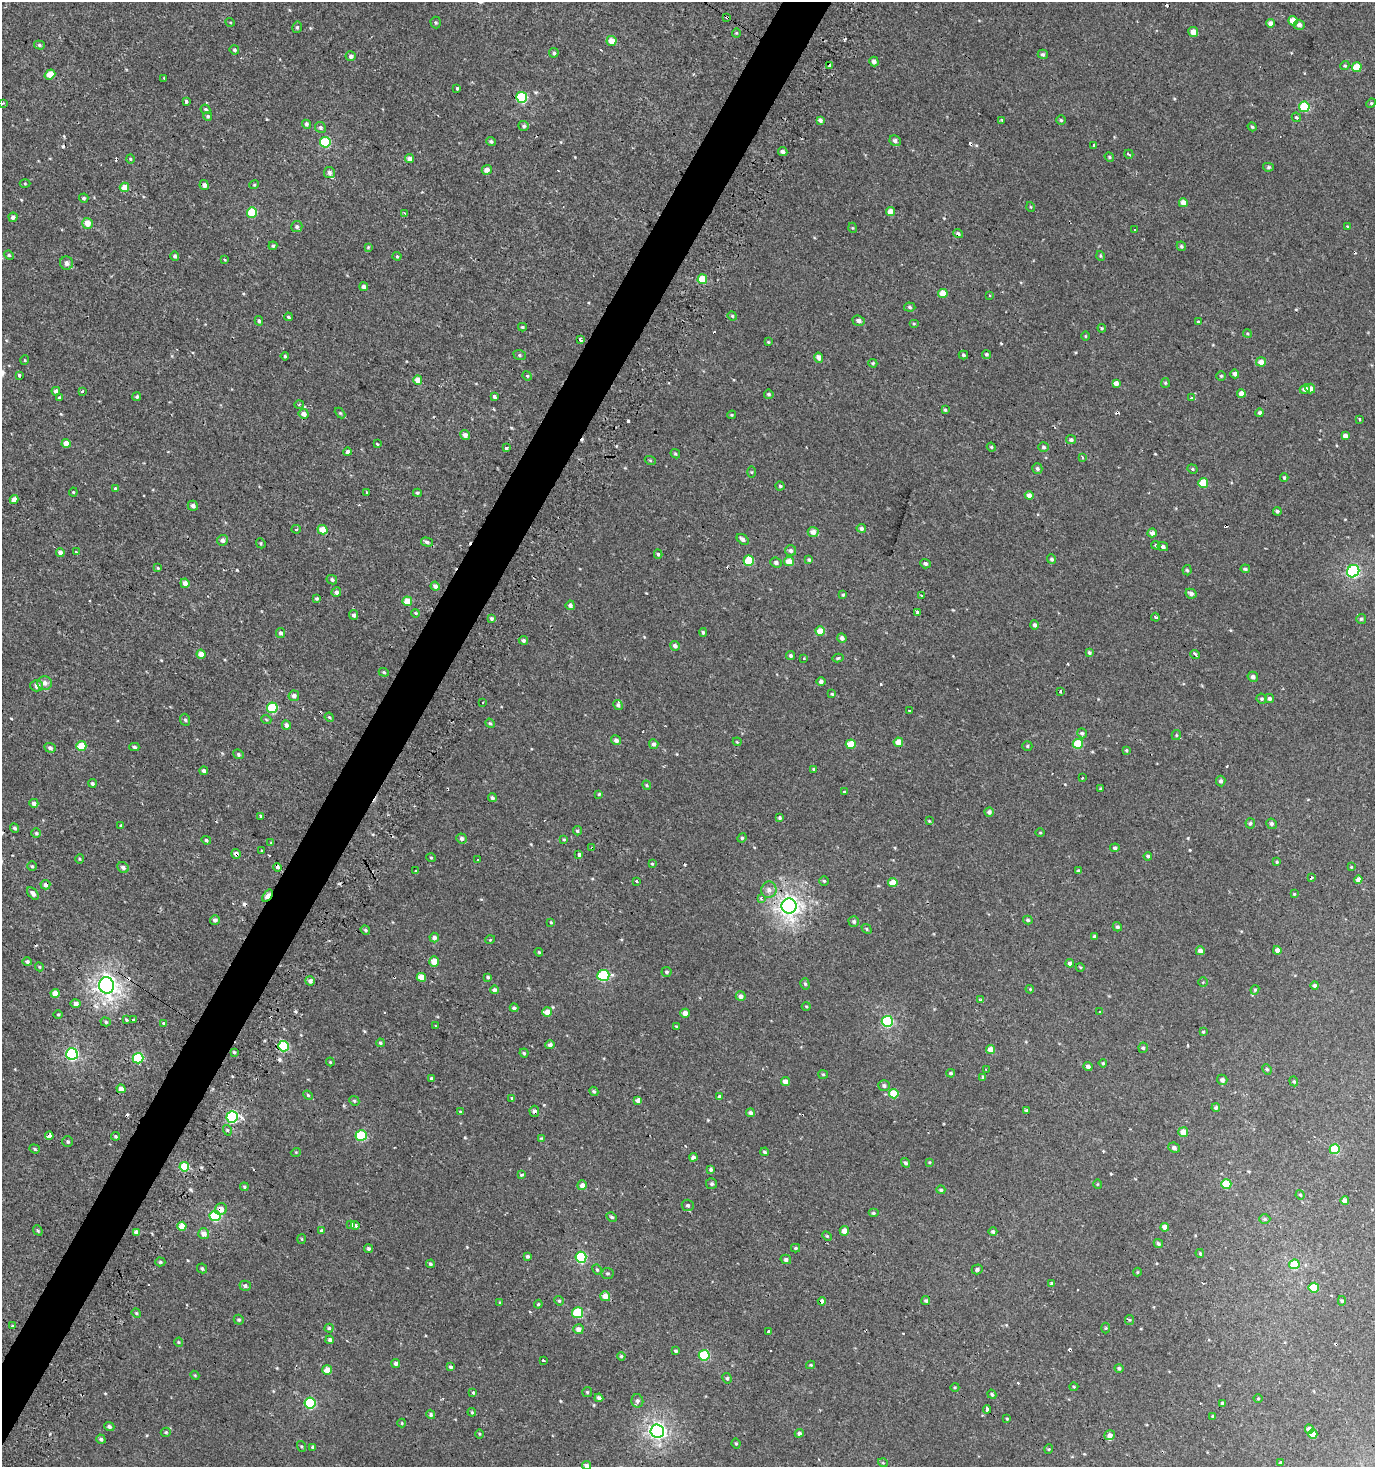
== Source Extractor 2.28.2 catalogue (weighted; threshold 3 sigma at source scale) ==
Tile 7 of 4 x 4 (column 3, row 2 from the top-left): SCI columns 3000-4372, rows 2953-4417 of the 5973 x 5886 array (HDU 1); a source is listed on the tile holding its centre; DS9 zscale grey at full resolution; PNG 1377 x 1469 px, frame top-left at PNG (2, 2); each listed source drawn as its Kron ellipse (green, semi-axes under 4 px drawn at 4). Shown black and unused: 3% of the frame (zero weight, under 2 of 3 exposures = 2% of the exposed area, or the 3 px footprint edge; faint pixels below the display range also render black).
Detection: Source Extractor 2.28.2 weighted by HDU 2 'WHT'; one run over the whole footprint, this tile lists its part. Background 6.71e-04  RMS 0.0037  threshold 0.0168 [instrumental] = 3 sigma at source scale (4.5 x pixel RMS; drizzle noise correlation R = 1.50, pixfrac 1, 0.0396/0.0396 arcsec/px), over >= 5 px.
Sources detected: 564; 45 cosmic-ray / hot-pixel residue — neither listed nor drawn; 3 inside a brighter listed object's ellipse — not listed separately; of the other 516, all 500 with FLUX_AUTO >= 0.312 (the completeness limit of this list) listed and drawn (16 fainter detections not listed), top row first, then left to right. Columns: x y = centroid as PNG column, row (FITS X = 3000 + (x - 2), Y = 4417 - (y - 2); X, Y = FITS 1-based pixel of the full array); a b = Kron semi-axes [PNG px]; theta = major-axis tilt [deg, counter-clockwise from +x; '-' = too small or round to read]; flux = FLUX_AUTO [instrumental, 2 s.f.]
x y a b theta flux
727 17 4 3 - 2.7
1293 21 5 4 - 5.1
230 22 5 3 - 0.34
436 22 6 5 - 0.54
1271 23 4 4 - 1.8
1299 25 5 5 - 1.3
297 27 6 4 75 0.63
1193 32 5 5 - 2.8
736 33 4 4 - 0.39
612 41 5 5 - 4
39 45 5 4 - 0.62
234 50 5 4 - 0.66
554 53 5 5 - 0.69
1043 54 5 4 - 0.75
351 56 5 5 - 1.2
874 61 5 4 - 1.4
830 65 4 3 - 5.6
1345 66 5 4 - 0.47
1357 67 5 5 - 8.9
50 74 5 4 - 5.6
164 78 3 2 - 0.34
457 88 3 3 - 4.1
522 97 5 5 - 27
186 101 3 3 - 2.2
2 103 3 3 - 0.46
1371 103 5 4 - 0.48
1304 107 5 5 - 20
205 109 5 4 - 0.66
208 116 4 4 - 0.51
1296 117 5 4 - 0.64
820 120 4 4 - 1.2
1002 120 3 3 - 0.52
1061 120 5 5 - 0.53
306 124 5 4 - 0.59
524 126 5 4 - 0.6
320 127 6 5 - 0.92
1252 127 5 4 - 0.52
491 141 5 4 - 0.75
895 141 6 5 - 1.3
325 142 5 5 - 20
1094 146 3 3 - 14
783 152 5 4 - 0.96
1129 154 5 3 - 1.5
1109 157 5 4 - 0.45
130 159 4 3 - 0.35
409 159 4 4 - 1.6
1268 167 5 4 - 0.6
487 170 5 4 - 2.1
329 173 5 5 - 1.1
25 183 5 3 - 0.39
204 185 5 4 - 1.4
254 185 5 3 - 0.39
124 187 4 4 - 4.4
84 198 4 4 - 0.72
1183 203 4 4 - 3.2
1031 207 5 3 - 0.32
890 211 4 4 - 3
252 213 5 5 - 15
405 213 4 3 - 0.47
13 217 4 4 - 1.4
87 223 5 5 - 3.6
297 227 5 5 - 0.86
1347 227 3 3 - 0.9
853 228 5 3 - 0.34
1134 230 3 3 - 0.79
958 234 5 4 - 0.92
273 246 4 4 - 0.61
1181 246 5 4 - 0.62
368 247 4 4 - 0.39
9 255 5 4 - 0.5
175 256 4 4 - 0.77
397 256 4 4 - 0.45
1101 256 5 3 - 0.42
224 260 3 3 - 0.54
67 263 6 6 - 1.9
702 279 5 4 - 11
364 287 4 4 - 1.6
943 294 5 4 - 4.6
990 295 3 3 - 1.2
910 307 5 4 - 0.7
732 316 5 4 - 0.48
288 317 4 3 - 0.46
259 321 5 3 - 0.58
859 321 6 5 - 1.1
1198 322 4 4 - 0.36
914 324 5 3 - 0.36
522 327 4 3 - 0.6
1102 328 4 4 - 0.41
1247 333 4 3 - 0.38
1085 336 5 3 - 0.32
580 339 4 3 - 1.5
768 342 4 4 - 0.33
986 354 5 4 - 0.58
520 355 6 5 - 0.65
963 355 5 3 - 0.61
285 356 4 4 - 0.46
819 358 5 4 - 1.7
25 360 5 3 - 0.33
1261 362 5 4 - 2.7
873 363 5 4 - 0.47
1235 374 4 4 - 1.2
19 375 3 3 - 1.1
527 376 5 4 - 0.51
1221 376 4 4 - 0.46
418 380 4 4 - 3.8
1116 383 4 4 - 2.1
1165 383 5 4 - 0.45
1310 388 5 4 - 2.3
1305 389 5 4 - 1.6
56 391 4 4 - 1.3
82 391 3 3 - 0.59
1241 393 4 4 - 2
769 394 5 4 - 0.69
137 396 4 4 - 0.64
494 396 3 3 - 20
59 398 3 3 - 0.91
1191 398 3 3 - 1.5
299 405 4 3 - 0.45
945 410 4 3 - 0.53
340 413 6 4 -44 0.45
1260 413 4 4 - 0.84
304 414 5 4 - 2
732 415 4 3 - 0.4
1360 419 3 3 - 1.1
465 435 5 4 - 1.6
1345 436 4 4 - 2.1
1071 440 5 4 - 0.82
66 443 4 4 - 3
377 444 3 3 - 0.32
991 447 4 4 - 0.42
1044 447 5 4 - 0.64
507 448 3 3 - 4.1
347 452 4 4 - 1.1
675 454 5 4 - 0.5
1082 458 4 2 - 0.36
650 460 5 3 - 0.32
1037 469 5 5 - 0.75
1192 469 5 4 - 0.52
752 472 6 4 -90 0.38
1284 478 4 3 - 0.48
1203 483 5 5 - 9.9
780 486 4 4 - 0.54
115 488 4 3 - 0.39
73 492 4 4 - 0.41
367 493 3 3 - 3.2
417 493 4 3 - 0.47
1029 495 4 4 - 1.8
14 499 5 4 - 2.5
193 506 5 5 - 1.3
1277 511 4 3 - 0.69
861 528 5 4 - 0.98
296 529 4 4 - 0.81
322 530 5 4 - 5.2
813 532 5 5 - 2.3
1152 533 4 4 - 1.6
743 539 7 4 -38 1.2
222 540 5 5 - 1.3
427 542 6 4 -15 0.84
261 543 5 4 - 0.46
1156 545 5 4 - 0.48
1163 546 5 4 - 0.9
791 551 5 5 - 1
60 552 4 4 - 1.7
76 552 3 3 - 0.97
658 554 4 3 - 0.61
1052 559 5 4 - 0.74
809 560 4 4 - 0.6
749 561 5 5 - 14
789 562 5 4 - 4.3
776 563 6 5 - 1.1
925 564 5 4 - 1.1
158 568 4 3 - 0.46
1245 569 4 4 - 0.75
1187 570 5 4 - 0.63
1353 571 6 6 - 51
332 580 5 4 - 0.77
185 583 5 4 - 2.5
435 586 4 4 - 1.3
336 592 5 4 - 1.2
1191 594 6 4 -29 1.4
843 595 3 3 - 0.4
922 595 3 3 - 3.6
317 598 4 4 - 0.56
407 601 5 4 - 6.4
570 605 4 4 - 1.3
415 613 4 3 - 0.38
918 613 3 3 - 6.1
354 615 5 4 - 1.2
1155 617 4 3 - 0.87
492 619 4 3 - 0.72
1361 619 5 5 - 0.62
1034 625 4 4 - 0.94
820 631 4 4 - 5.5
703 632 4 3 - 0.59
280 633 5 4 - 0.88
842 638 4 4 - 1.4
523 640 4 4 - 0.84
675 646 5 4 - 1.1
1089 652 3 3 - 0.57
201 654 4 4 - 3
1195 654 5 3 - 0.87
791 656 4 3 - 0.67
838 658 6 4 12 0.64
804 659 3 3 - 1
384 672 5 4 - 0.49
1253 677 5 5 - 1.1
821 682 4 4 - 0.92
44 683 7 6 - 1.9
36 686 6 5 - 1.7
1060 691 3 3 - 0.52
832 694 4 4 - 0.44
294 696 5 5 - 1.4
1269 698 4 4 - 0.89
1262 699 5 5 - 0.63
483 703 3 3 - 1.1
618 705 5 4 - 0.73
272 708 5 5 - 24
910 711 3 3 - 3.9
329 717 5 3 - 0.43
266 719 5 3 - 0.36
185 720 6 5 - 0.64
490 723 5 4 - 0.45
286 725 5 4 - 1.4
1082 733 5 4 - 0.66
1176 735 5 4 - 0.43
616 740 5 4 - 1.3
737 742 4 3 - 0.32
898 742 4 4 - 3.9
654 744 5 4 - 1.1
851 744 5 4 - 7
1078 744 5 5 - 13
81 746 5 5 - 10
1027 746 5 4 - 0.53
134 747 5 4 - 0.7
50 748 5 5 - 1
1126 750 3 3 - 0.43
239 754 6 4 -23 0.58
814 769 3 3 - 0.45
204 771 4 3 - 1.2
1082 778 3 3 - 1.2
1221 781 5 5 - 0.88
92 783 4 4 - 0.7
647 785 5 3 - 0.37
1101 789 3 3 - 0.58
844 792 4 3 - 0.35
599 794 4 3 - 0.44
492 798 4 4 - 0.76
34 803 4 4 - 1.3
989 812 4 4 - 1.3
261 816 3 3 - 3
780 817 3 3 - 0.6
929 821 4 4 - 0.36
1250 823 5 5 - 0.74
1271 824 5 5 - 0.89
120 825 3 3 - 0.93
15 828 5 4 - 0.74
577 831 5 4 - 0.55
36 833 5 4 - 0.53
1040 833 4 3 - 0.34
462 838 5 5 - 1.2
742 838 5 4 - 0.51
564 839 4 3 - 0.42
206 840 5 4 - 0.73
271 843 3 3 - 0.38
592 848 4 3 - 1.1
1115 848 4 4 - 0.76
262 850 3 3 - 2.3
236 854 5 5 - 1.7
579 854 3 3 - 2.1
1148 856 4 3 - 0.7
431 858 5 4 - 0.42
79 859 5 3 - 0.41
478 860 3 3 - 2.4
1277 862 4 3 - 0.44
652 864 4 4 - 0.37
32 866 5 4 - 0.6
123 867 6 5 - 1.2
1351 867 4 3 - 0.38
277 868 4 3 - 2.8
416 871 3 3 - 1.8
1078 871 4 3 - 0.91
1311 877 4 3 - 3.8
1358 880 4 4 - 1.5
637 881 3 3 - 1.6
824 881 4 4 - 0.5
893 883 4 4 - 4.6
45 885 5 5 - 1.3
769 890 8 7 - 1.7
33 893 7 4 -50 1.5
1294 894 4 4 - 0.37
267 896 7 3 56 7.8
761 899 4 3 - 0.9
789 906 7 7 - 180
215 920 5 4 - 1.1
1028 920 5 4 - 0.65
854 921 5 5 - 0.83
551 922 4 3 - 0.35
1117 927 5 4 - 0.78
867 929 5 4 - 0.49
365 930 5 4 - 0.51
1094 936 4 3 - 0.61
434 938 5 5 - 1.3
490 940 5 3 - 0.34
1277 950 4 4 - 1.9
1200 951 4 4 - 1.8
539 952 4 3 - 0.38
27 962 5 4 - 1
434 962 5 5 - 4.2
1070 963 4 4 - 1.2
39 967 4 4 - 0.44
1080 967 4 3 - 0.33
667 972 5 5 - 0.68
603 975 6 5 - 27
421 977 4 4 - 4.5
488 977 4 3 - 0.5
310 981 5 4 - 1.4
1203 982 4 4 - 0.43
805 984 6 4 -73 0.65
107 985 8 7 - 180
1315 985 4 4 - 1.1
1030 989 4 3 - 0.35
494 990 4 4 - 1.2
1255 990 5 4 - 0.53
55 993 4 4 - 3.2
741 996 5 4 - 1.5
980 1000 3 3 - 0.75
76 1004 5 4 - 1.7
806 1006 4 4 - 0.4
514 1008 4 3 - 0.91
547 1012 5 5 - 3.3
1100 1012 3 3 - 0.63
685 1013 5 4 - 1.8
58 1014 4 3 - 0.41
126 1020 4 3 - 2.4
133 1020 3 3 - 3.2
887 1021 5 5 - 36
106 1022 5 4 - 0.62
163 1023 3 3 - 0.78
435 1026 3 2 - 0.54
676 1026 4 3 - 0.32
1203 1032 4 4 - 0.45
380 1043 4 3 - 0.52
550 1045 4 4 - 1.2
283 1046 5 5 - 22
1143 1048 5 4 - 0.68
991 1049 4 4 - 4
234 1052 4 4 - 0.49
524 1053 4 4 - 0.55
72 1054 6 6 - 48
138 1058 5 5 - 28
330 1062 4 3 - 0.36
1103 1063 4 4 - 0.47
1088 1066 4 3 - 1.1
1267 1069 5 4 - 0.56
986 1070 3 2 - 0.42
951 1073 4 4 - 0.58
823 1074 5 4 - 0.49
983 1077 3 3 - 0.64
431 1078 4 3 - 0.63
1222 1080 5 5 - 1.1
1294 1081 5 4 - 0.53
785 1082 4 4 - 2.1
884 1086 5 5 - 0.88
121 1089 4 4 - 2.7
594 1091 5 4 - 0.61
894 1094 5 5 - 7.9
308 1095 5 4 - 0.54
720 1097 4 4 - 0.87
512 1098 3 3 - 0.54
638 1100 4 4 - 2
354 1101 5 4 - 0.52
1216 1108 4 4 - 0.74
534 1111 5 5 - 1.2
1027 1111 3 3 - 2
460 1112 4 3 - 0.41
750 1113 4 4 - 1
232 1117 6 5 - 52
227 1130 5 3 - 0.4
1183 1132 5 5 - 3.9
49 1136 4 3 - 14
116 1136 4 4 - 0.49
361 1136 5 5 - 19
541 1138 4 4 - 0.31
68 1141 5 5 - 0.6
1174 1148 6 5 - 1.3
35 1149 5 4 - 0.54
1335 1149 5 5 - 15
296 1152 5 3 - 0.35
765 1152 4 3 - 0.58
693 1157 4 4 - 1.2
929 1162 4 4 - 0.32
905 1163 5 4 - 0.78
184 1167 5 5 - 13
711 1169 4 4 - 0.7
522 1175 3 3 - 2
712 1184 5 5 - 0.61
1097 1184 5 3 - 0.31
1226 1184 5 5 - 13
582 1185 5 4 - 1.9
244 1187 4 3 - 0.51
941 1190 4 4 - 0.63
1300 1195 5 4 - 0.44
1345 1201 4 4 - 2.2
688 1205 6 5 - 0.79
221 1209 6 5 - 2.9
873 1213 5 4 - 0.59
215 1216 5 5 - 27
612 1217 5 4 - 0.67
1265 1219 5 4 - 0.73
350 1225 3 3 - 0.96
355 1225 4 3 - 2.5
182 1226 4 4 - 4.2
1165 1227 4 4 - 3
38 1230 5 4 - 0.53
322 1231 4 4 - 0.9
844 1231 5 4 - 2.4
136 1232 4 4 - 1.7
993 1232 4 4 - 0.77
204 1234 5 5 - 2.3
827 1236 5 3 - 0.43
302 1239 5 3 - 0.33
1158 1243 5 4 - 0.74
796 1248 4 4 - 0.46
368 1249 4 4 - 0.8
1200 1253 4 3 - 0.44
527 1256 4 3 - 0.63
581 1257 5 5 - 27
786 1259 5 4 - 1.1
160 1262 5 4 - 0.6
430 1264 4 4 - 0.61
1294 1264 5 5 - 12
202 1268 5 4 - 0.61
977 1269 5 5 - 0.84
597 1270 5 3 - 0.47
1137 1272 4 4 - 0.34
608 1274 6 5 - 0.65
1051 1283 4 3 - 4
245 1286 6 5 - 0.83
1314 1288 5 5 - 9.8
605 1296 5 5 - 3.3
559 1301 5 4 - 0.48
822 1301 4 4 - 1.7
926 1301 4 4 - 0.69
1342 1301 5 4 - 0.55
500 1303 3 3 - 1.1
538 1304 4 4 - 0.44
136 1313 5 4 - 0.4
577 1313 5 5 - 13
239 1320 5 4 - 0.6
1130 1320 5 4 - 0.49
12 1326 3 3 - 0.53
329 1328 4 4 - 0.56
1106 1328 5 3 - 0.42
578 1329 5 5 - 1.9
769 1331 4 3 - 3
330 1340 4 4 - 1.1
179 1342 4 4 - 0.37
676 1351 4 3 - 0.64
704 1355 5 5 - 21
621 1356 4 4 - 0.52
543 1360 3 3 - 2.8
396 1363 4 4 - 0.98
811 1365 4 4 - 0.43
451 1367 4 3 - 0.74
1119 1368 4 4 - 0.75
327 1370 5 5 - 3.1
195 1375 4 4 - 0.37
727 1378 5 4 - 0.64
955 1387 4 3 - 0.35
1074 1387 4 4 - 0.41
587 1392 5 5 - 0.45
473 1393 3 3 - 2.2
992 1394 5 3 - 0.58
599 1398 4 4 - 1.1
1258 1399 4 3 - 0.33
637 1401 7 6 - 1.1
310 1403 5 5 - 29
1222 1403 4 3 - 0.72
987 1409 4 3 - 2.7
472 1412 4 3 - 0.38
431 1414 5 4 - 0.84
1213 1416 3 3 - 0.61
1007 1419 4 3 - 0.35
402 1423 4 4 - 0.35
109 1427 5 4 - 0.9
1309 1429 4 4 - 2.2
657 1431 7 6 - 110
166 1432 5 4 - 0.53
799 1433 4 4 - 0.95
479 1434 5 3 - 0.32
1313 1434 4 4 - 3.8
1110 1435 5 5 - 1.8
101 1439 5 4 - 0.73
736 1443 5 3 - 0.47
301 1446 5 4 - 0.49
312 1447 3 3 - 1.7
1049 1449 5 3 - 0.36
883 1463 5 3 - 0.36
1281 1463 3 3 - 0.8
586 1465 4 4 - 1.1
Overlapping masked pixels (flux is a lower limit): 16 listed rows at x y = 727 17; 1304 107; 958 234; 592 848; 236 854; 277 868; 45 885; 267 896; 789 906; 107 985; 283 1046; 534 1111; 232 1117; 221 1209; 822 1301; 987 1409
Isophote crosses this tile's border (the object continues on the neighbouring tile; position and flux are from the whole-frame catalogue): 2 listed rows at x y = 2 103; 586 1465